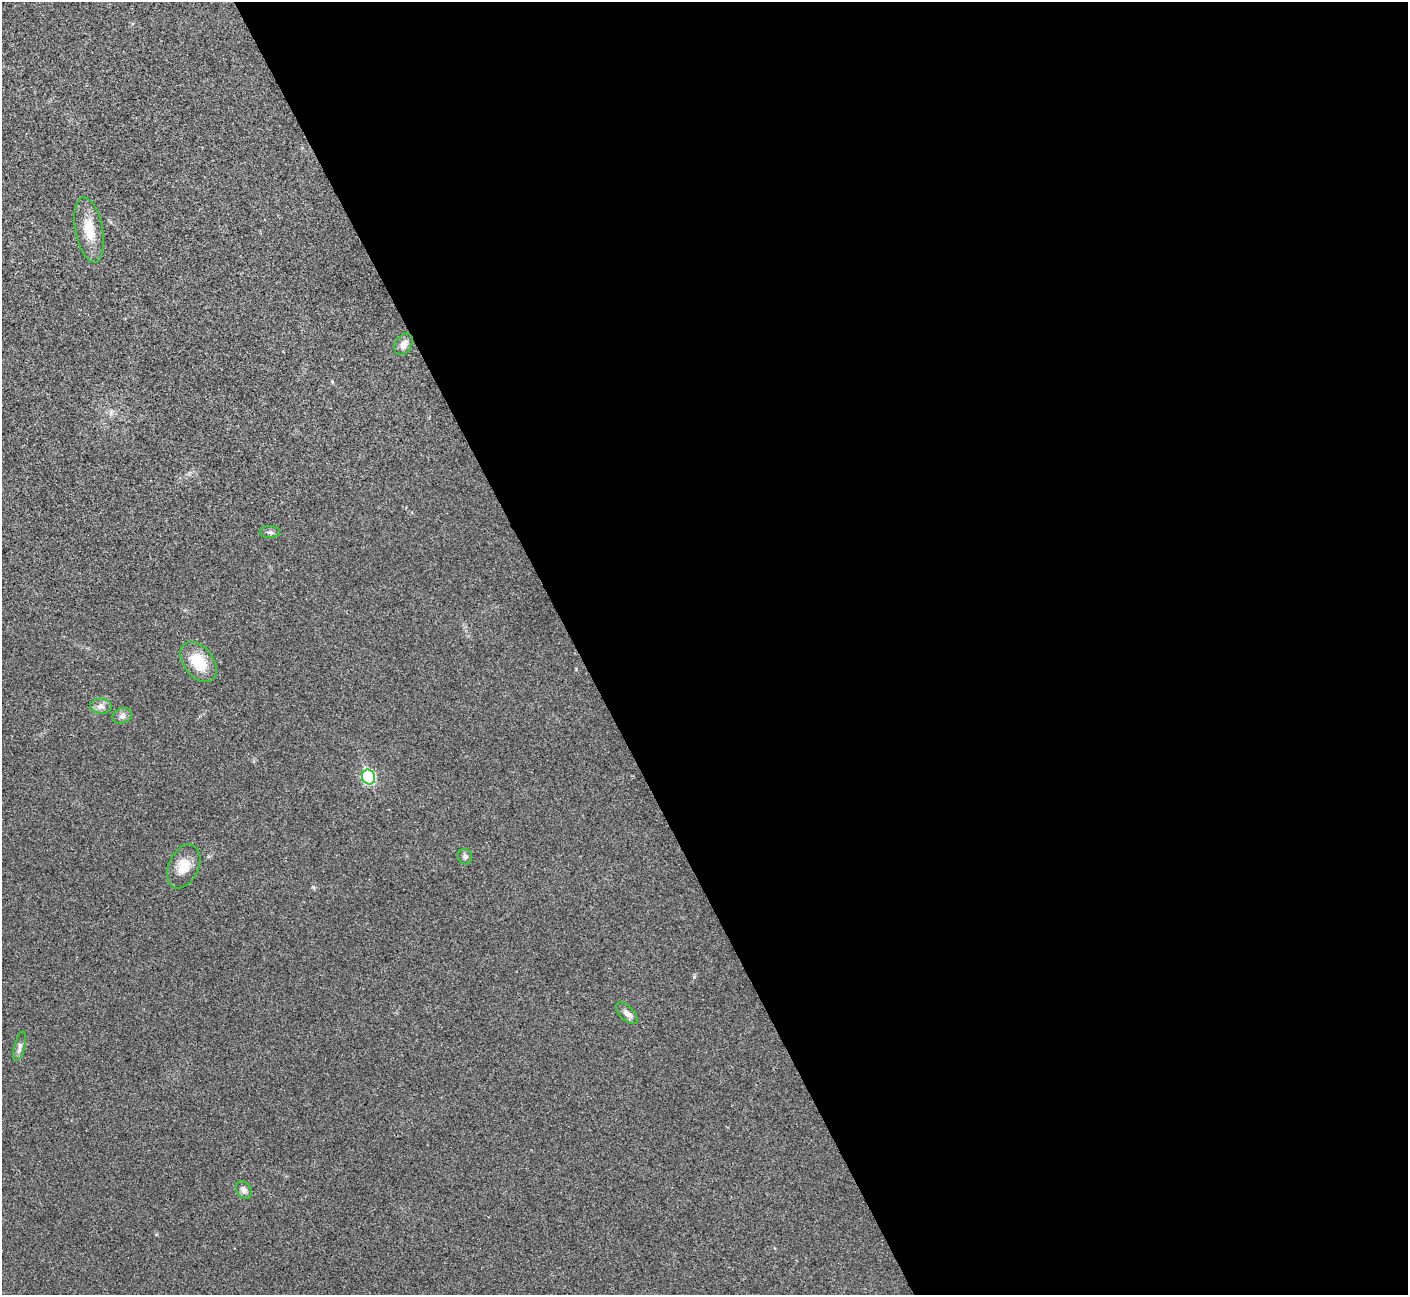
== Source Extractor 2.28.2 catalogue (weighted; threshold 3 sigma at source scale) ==
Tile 8 of 4 x 4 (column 4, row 2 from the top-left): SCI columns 4219-5624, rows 2744-4036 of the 5629 x 5617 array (HDU 1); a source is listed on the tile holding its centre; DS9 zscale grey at full resolution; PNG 1410 x 1297 px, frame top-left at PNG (2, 2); each listed source drawn as its Kron ellipse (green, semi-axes under 4 px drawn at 4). Shown black and unused: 59% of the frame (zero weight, under 3 of 4 exposures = <1% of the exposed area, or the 3 px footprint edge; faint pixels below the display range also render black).
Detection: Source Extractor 2.28.2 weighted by HDU 2 'WHT'; one run over the whole footprint, this tile lists its part. Background 0.0221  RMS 0.0053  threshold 0.0239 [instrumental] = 3 sigma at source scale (4.5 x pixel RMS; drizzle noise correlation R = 1.50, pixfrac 1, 0.05/0.05 arcsec/px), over >= 5 px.
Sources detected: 12; all 12 listed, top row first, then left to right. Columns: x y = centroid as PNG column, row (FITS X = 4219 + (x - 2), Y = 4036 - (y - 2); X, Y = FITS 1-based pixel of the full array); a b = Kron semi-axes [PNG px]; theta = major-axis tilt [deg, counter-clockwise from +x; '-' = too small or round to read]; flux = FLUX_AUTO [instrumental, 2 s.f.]
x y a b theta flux
89 230 33 13 -79 12
404 344 11 8 58 2.9
270 532 10 6 -1 1.4
199 662 23 15 -52 14
101 706 11 7 -3 2.5
122 716 10 7 18 2
368 777 7 6 - 56
465 857 8 7 - 1.5
184 866 23 15 65 8.6
627 1013 13 7 -44 3
20 1046 15 5 75 1.9
244 1190 10 7 -54 2.2
Unlisted compact peaks at least as high as the median listed source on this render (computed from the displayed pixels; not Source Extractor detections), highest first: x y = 694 977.